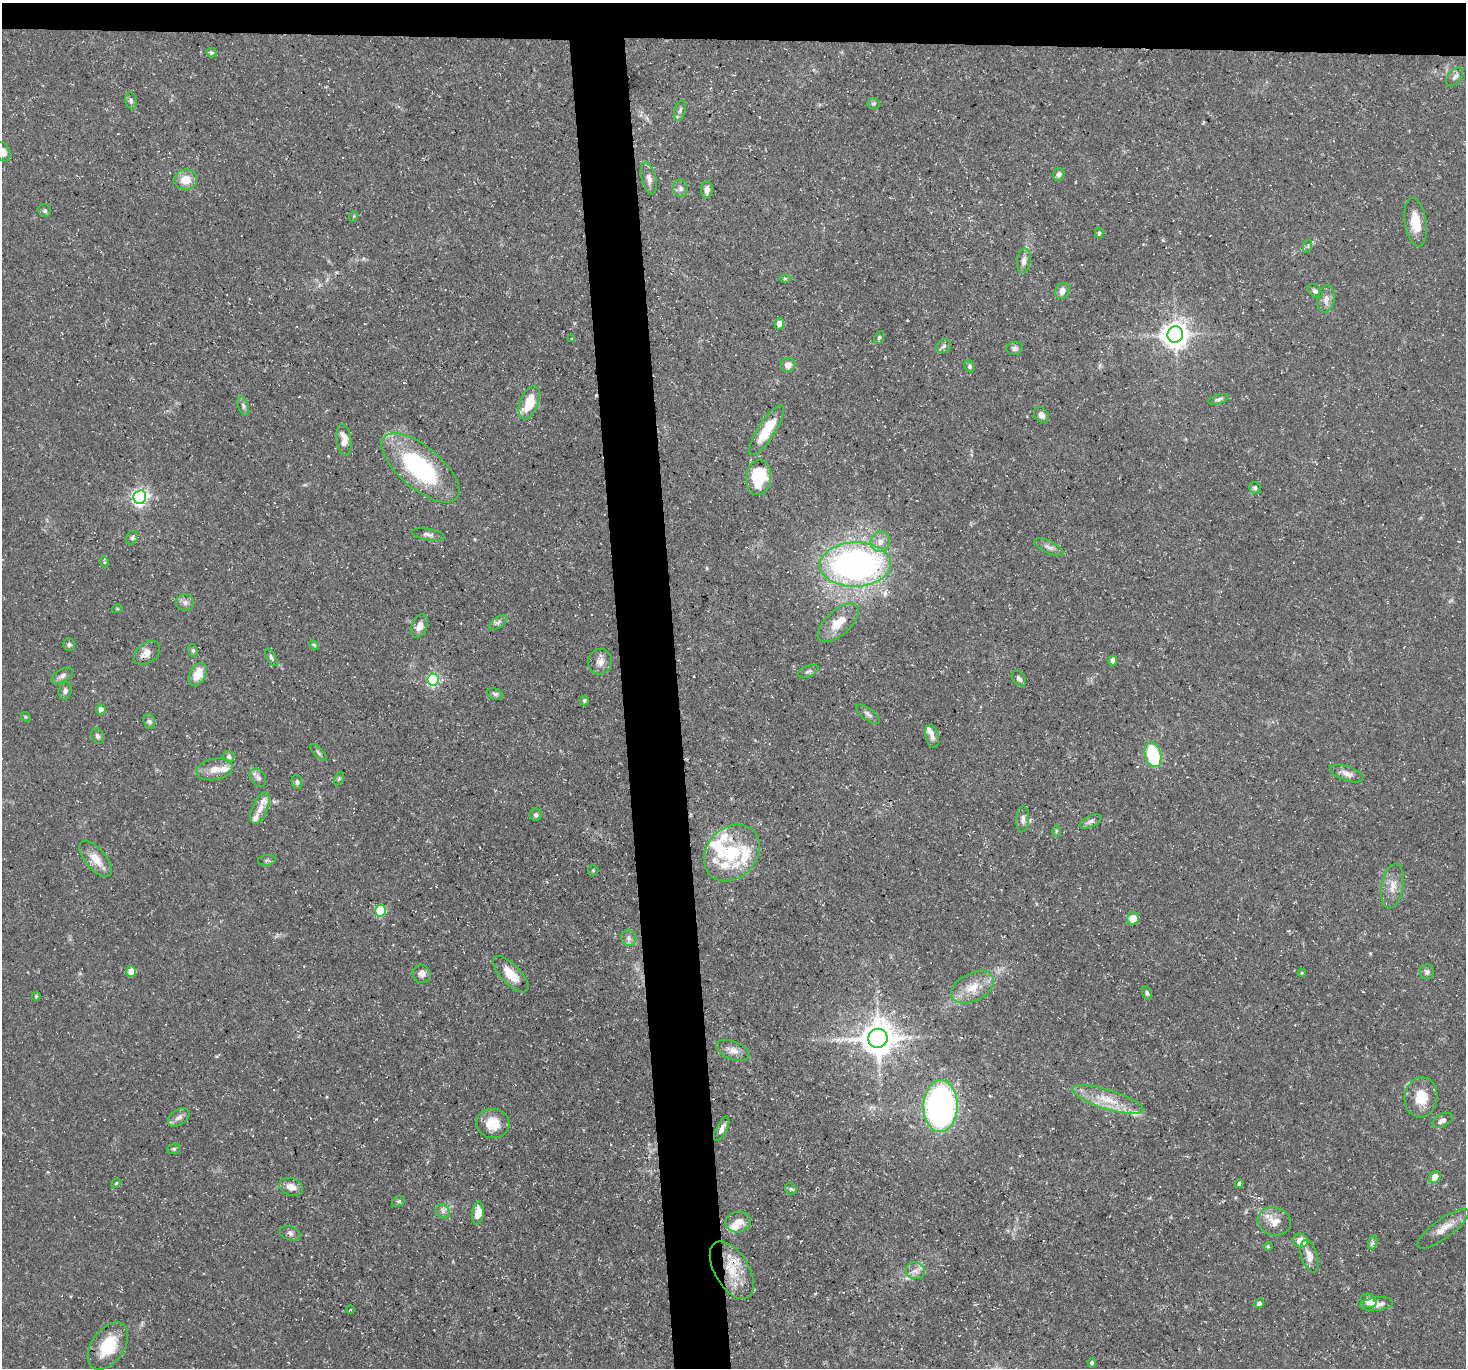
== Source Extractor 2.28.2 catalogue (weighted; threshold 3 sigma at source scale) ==
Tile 2 of 3 x 3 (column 2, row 1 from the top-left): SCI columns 1464-2927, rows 2853-4218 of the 4390 x 4363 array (HDU 1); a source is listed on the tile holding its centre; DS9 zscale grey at full resolution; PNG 1468 x 1370 px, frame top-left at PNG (2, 3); each listed source drawn as its Kron ellipse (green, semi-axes under 4 px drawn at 4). Shown black and unused: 7% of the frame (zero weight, under 3 of 5 exposures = <1% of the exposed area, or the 3 px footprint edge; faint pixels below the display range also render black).
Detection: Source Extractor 2.28.2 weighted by HDU 2 'WHT'; one run over the whole footprint, this tile lists its part. Background 0.133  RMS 0.0051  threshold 0.0228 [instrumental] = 3 sigma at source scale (4.5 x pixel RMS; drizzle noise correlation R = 1.50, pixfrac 1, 0.05/0.05 arcsec/px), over >= 5 px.
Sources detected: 146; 12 inside a brighter listed object's ellipse — not listed separately; the other 134 listed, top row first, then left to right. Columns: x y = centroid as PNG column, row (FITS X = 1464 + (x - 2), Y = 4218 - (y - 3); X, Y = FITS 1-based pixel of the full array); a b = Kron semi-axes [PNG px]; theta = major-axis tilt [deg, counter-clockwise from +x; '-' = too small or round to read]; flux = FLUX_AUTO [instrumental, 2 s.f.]
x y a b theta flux
211 52 5 5 - 1.1
1455 77 11 6 52 1.8
131 101 8 5 -80 1.3
873 104 6 5 - 0.94
680 110 10 5 74 1.6
3 152 10 7 -66 3.9
1059 174 6 5 - 1.8
649 178 16 7 -76 3.3
186 180 11 10 - 7.2
680 188 8 7 - 1.9
707 190 8 5 88 3.2
45 211 7 6 - 1.1
354 216 5 3 - 0.46
1416 222 24 10 -81 10
1099 233 5 4 - 0.8
1308 246 7 4 71 0.84
1024 261 12 7 84 2.5
785 278 6 4 0 0.76
1062 291 8 7 - 3.3
1315 291 8 5 -41 1.4
1326 299 14 8 79 3.4
779 324 5 5 - 4.3
1175 335 8 7 - 550
879 337 7 4 63 0.93
572 339 3 3 - 0.63
944 346 8 6 36 1.5
1015 348 8 6 10 1.6
788 365 7 7 - 3.1
969 366 6 4 -63 1
1219 399 10 4 18 1.4
529 403 18 9 68 15
243 406 10 5 -72 1.5
1041 415 8 6 -53 2.5
766 430 29 8 57 17
344 440 16 7 -82 6.1
420 468 47 21 -40 63
759 477 18 12 82 23
1255 488 6 5 - 1.2
140 497 7 6 - 160
428 534 16 5 -9 2
132 538 7 5 65 1.3
880 541 11 9 71 4.5
1049 547 16 6 -26 2.4
104 562 5 3 - 0.61
855 564 36 22 2 190
185 602 9 8 - 2.2
117 609 5 3 - 0.51
498 622 10 5 33 1.7
838 623 25 12 43 9.9
419 626 12 7 68 3.9
69 645 6 6 - 1.2
314 645 5 3 - 0.49
193 651 6 5 - 0.96
147 653 14 9 39 4.5
271 657 9 5 -61 1.1
1113 660 5 4 - 4.6
600 662 13 12 - 3.8
808 671 11 5 20 1.4
198 674 12 8 61 8.3
62 676 11 6 30 1.8
1019 678 8 6 -51 1.8
433 680 6 5 - 73
65 691 9 6 77 1.7
495 694 8 5 -21 1.2
584 700 5 4 - 0.75
101 709 5 5 - 3.4
868 714 14 6 -37 1.8
26 717 5 4 - 0.64
149 721 7 5 -73 1.3
98 736 8 6 -66 1.3
932 736 12 6 -76 2.3
318 753 10 4 -46 1
1153 755 12 8 -75 32
229 757 6 5 - 1.3
215 769 18 10 11 5.9
1347 773 17 7 -19 3.4
258 777 10 7 -54 1.8
339 779 7 4 66 0.77
297 782 7 5 -81 1.1
260 808 16 8 67 4.2
536 815 6 6 - 1.3
1023 819 13 6 86 2.2
1091 821 12 5 25 2
1056 831 6 4 88 0.61
732 853 31 25 46 28
96 859 22 10 -50 7.4
267 860 9 5 7 1.2
593 870 5 5 - 0.75
1393 886 22 10 80 6.1
381 911 6 5 - 34
1133 918 6 6 - 6.9
629 938 8 7 - 1.9
131 971 5 5 - 8.3
1427 972 7 7 - 1.7
1302 973 4 3 - 0.57
422 974 9 8 - 2.7
511 974 23 9 -46 10
972 987 23 14 27 10
1147 993 6 4 -73 1.1
36 996 4 4 - 0.5
878 1038 10 9 - 1100
733 1050 17 9 -22 4.3
1421 1097 20 16 84 11
1108 1100 37 9 -17 13
941 1106 26 17 88 170
179 1117 12 7 33 2.6
1442 1120 11 6 27 2.3
493 1123 16 14 -8 10
722 1129 13 5 64 2.6
174 1149 6 5 - 0.87
1435 1177 7 5 48 7
116 1183 6 3 45 0.56
1239 1184 4 4 - 1.1
291 1187 12 8 -17 4.2
791 1189 6 5 - 0.92
398 1201 7 5 29 0.89
443 1211 8 6 -48 1.8
478 1213 12 6 83 6.2
1274 1221 17 14 -16 6.8
738 1222 12 10 12 5.6
1443 1229 31 9 36 7
290 1233 10 7 -19 1.7
1300 1241 7 6 - 6.3
1373 1242 7 4 72 1.1
1268 1246 4 4 - 0.57
1309 1256 17 8 -73 5
732 1270 32 17 -59 17
915 1271 9 8 - 3.1
1369 1301 8 6 -34 4.7
1259 1303 5 4 - 1.8
1376 1304 17 6 7 4.2
350 1310 4 3 - 0.39
108 1346 26 16 55 19
1092 1363 4 4 - 1.1
Overlapping masked pixels (flux is a lower limit): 1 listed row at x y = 732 1270
Isophote crosses this tile's border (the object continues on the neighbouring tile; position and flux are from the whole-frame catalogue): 1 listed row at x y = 3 152